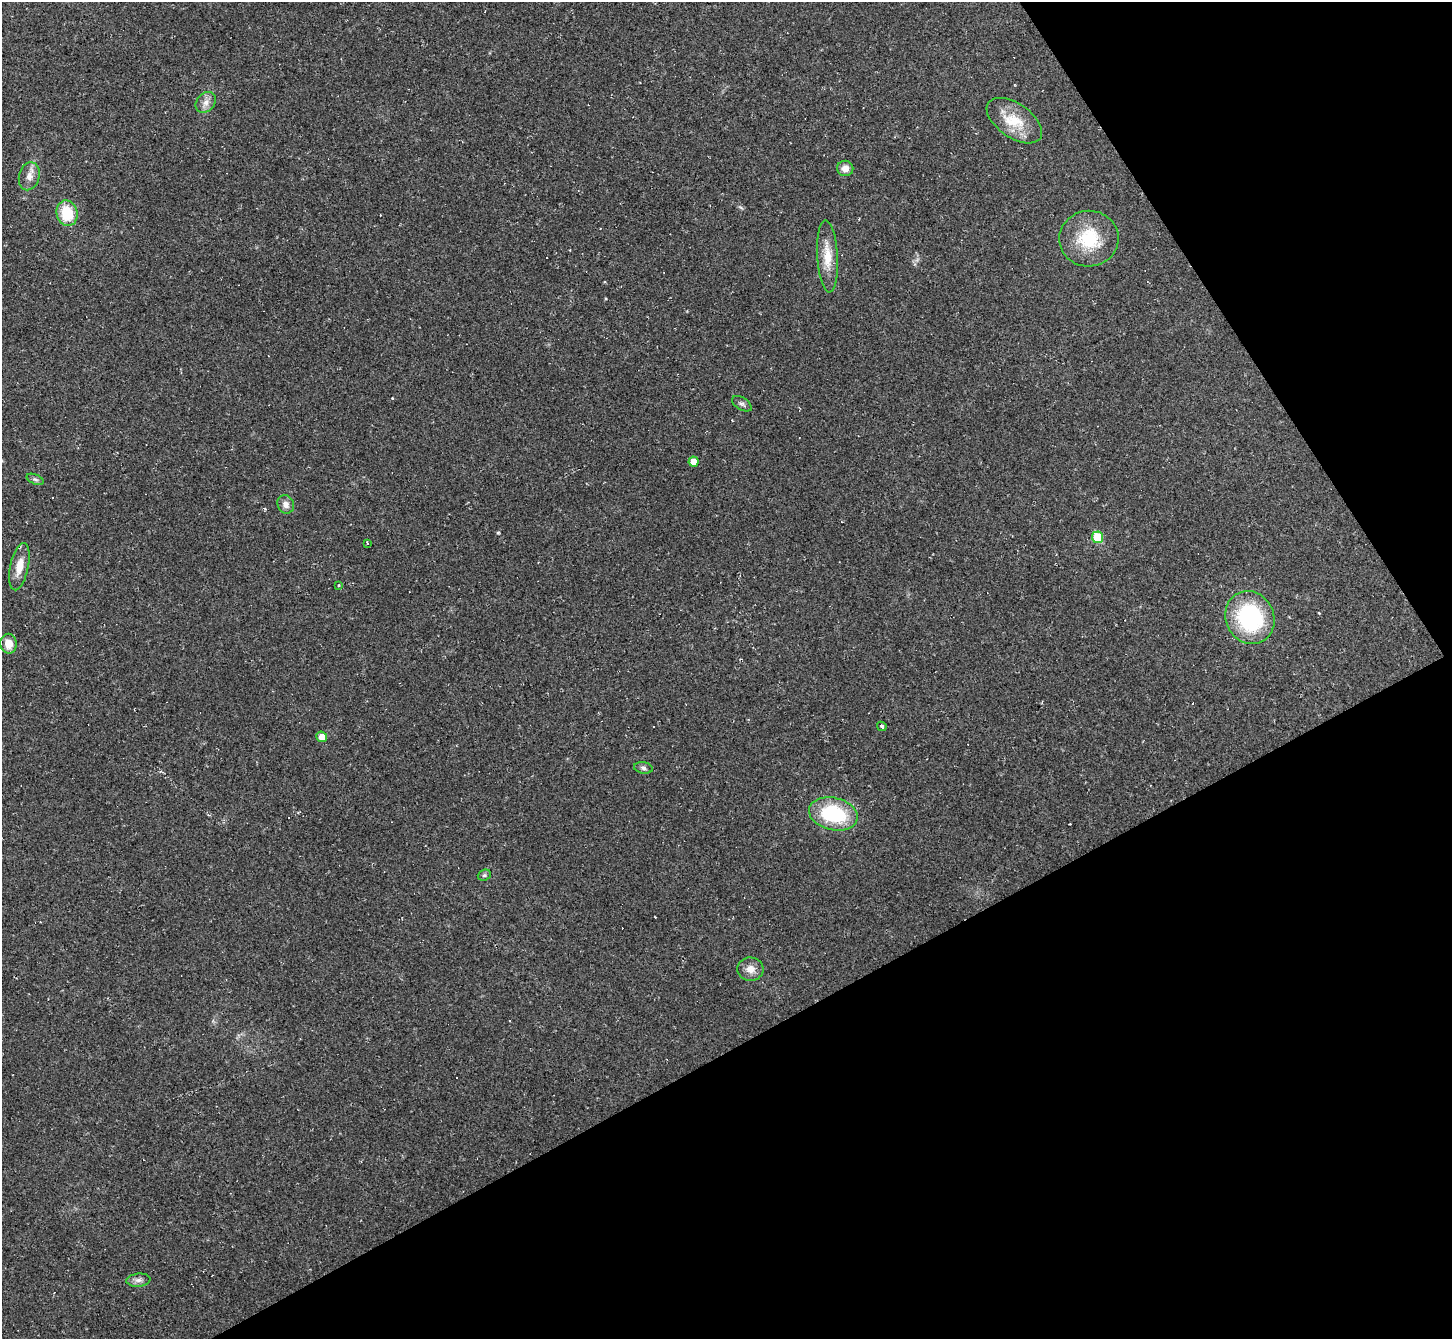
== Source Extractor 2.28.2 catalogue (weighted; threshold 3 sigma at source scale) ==
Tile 12 of 4 x 4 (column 4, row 3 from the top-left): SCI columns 4349-5798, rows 1491-2827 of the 5799 x 5790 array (HDU 1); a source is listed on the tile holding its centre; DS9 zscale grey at full resolution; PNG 1454 x 1341 px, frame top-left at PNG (2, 2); each listed source drawn as its Kron ellipse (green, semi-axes under 4 px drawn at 4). Shown black and unused: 29% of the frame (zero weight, under 2 of 3 exposures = <1% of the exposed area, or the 3 px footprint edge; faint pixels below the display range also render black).
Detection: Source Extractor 2.28.2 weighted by HDU 2 'WHT'; one run over the whole footprint, this tile lists its part. Background 0.0951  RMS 0.008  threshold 0.0359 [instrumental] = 3 sigma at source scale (4.5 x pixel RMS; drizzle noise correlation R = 1.50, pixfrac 1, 0.05/0.05 arcsec/px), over >= 5 px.
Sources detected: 39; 15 cosmic-ray / hot-pixel residue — neither listed nor drawn; the other 24 listed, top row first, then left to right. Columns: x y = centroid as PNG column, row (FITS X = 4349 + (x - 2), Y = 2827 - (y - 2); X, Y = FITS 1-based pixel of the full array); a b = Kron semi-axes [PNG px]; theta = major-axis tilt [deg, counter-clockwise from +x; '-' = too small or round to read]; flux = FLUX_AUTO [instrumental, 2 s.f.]
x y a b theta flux
206 102 11 9 50 5.3
1014 121 31 17 -35 23
845 168 8 7 - 6.1
29 176 14 10 75 6.3
67 213 13 10 -76 25
1089 239 30 28 8 38
827 256 36 10 -87 17
742 404 11 6 -31 2.4
694 462 5 5 - 6.7
35 479 9 5 -23 1.8
286 504 9 8 - 4.4
1097 537 6 5 - 27
368 544 3 3 - 61
19 567 24 9 78 12
339 585 3 2 - 0.72
1250 618 27 24 -64 86
9 644 10 8 -87 9.7
882 726 5 3 - 1.5
322 737 5 5 - 6.3
643 768 9 5 -10 2.1
833 814 25 16 -13 57
484 875 7 5 20 1.4
750 969 13 11 -5 7
138 1280 12 6 5 3.5